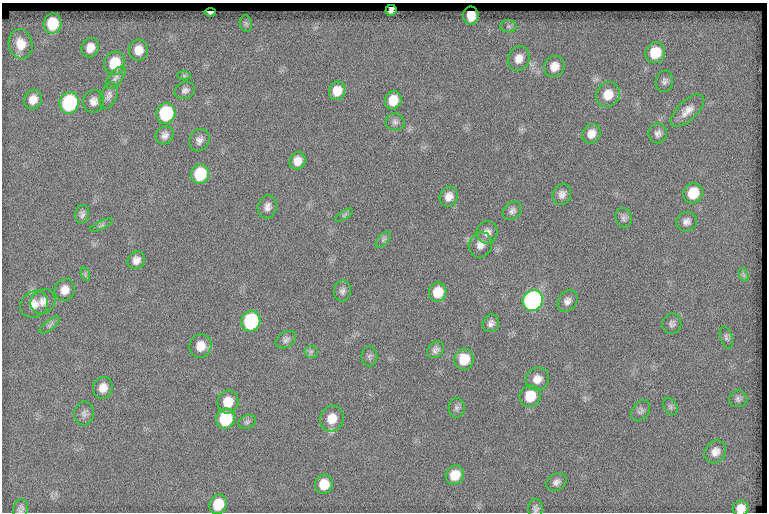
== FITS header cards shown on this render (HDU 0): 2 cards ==
NAXIS1  =                  765
NAXIS2  =                  510

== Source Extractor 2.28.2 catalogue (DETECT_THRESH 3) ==
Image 765 x 510 px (HDU 0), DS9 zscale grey, 1 PNG px = 1 image px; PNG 769 x 514 px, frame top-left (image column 1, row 510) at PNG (2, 3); each listed source drawn as its Kron ellipse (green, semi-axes under 4 px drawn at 4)
Background 136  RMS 6.9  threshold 20.7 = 3 sigma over >= 5 px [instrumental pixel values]
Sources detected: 87; all 87 listed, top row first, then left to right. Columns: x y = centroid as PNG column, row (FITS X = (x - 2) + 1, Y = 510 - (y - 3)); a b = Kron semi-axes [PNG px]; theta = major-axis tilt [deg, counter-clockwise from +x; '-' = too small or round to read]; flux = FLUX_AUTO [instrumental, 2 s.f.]
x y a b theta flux
391 10 5 5 - 1500
210 12 5 3 - 880
471 16 9 7 -89 4200
53 24 10 9 - 14000
246 24 8 6 -75 920
509 26 8 6 -2 1100
21 44 15 12 -78 7800
90 48 10 8 64 4600
139 50 10 9 - 5300
655 53 10 9 - 14000
519 58 13 10 67 4600
115 63 12 10 72 13000
554 66 11 10 - 4500
184 76 7 4 -1 830
116 78 13 6 51 1800
664 81 11 8 77 2000
185 90 10 8 20 2000
337 91 9 8 - 6200
109 95 14 8 69 2400
608 95 13 11 60 7800
33 99 10 9 - 4200
393 100 9 8 - 8000
93 101 11 10 - 3000
69 103 11 9 71 56000
687 111 21 9 43 5200
166 113 10 9 - 39000
395 122 9 8 - 1800
658 133 10 9 - 2200
591 134 10 8 59 4200
165 135 10 8 47 2400
199 140 11 9 62 2700
297 161 9 8 - 4400
200 174 10 9 - 20000
693 193 10 9 - 12000
562 194 11 9 69 2700
449 197 10 8 61 3900
267 207 11 9 76 2700
512 211 10 8 39 1900
82 214 9 7 77 1700
344 215 10 4 34 900
624 218 10 8 -79 1700
687 222 10 9 - 2500
101 225 12 3 25 990
487 232 11 10 - 2900
383 239 10 5 49 1200
480 245 13 11 65 3800
136 260 9 8 - 3200
85 274 7 4 -72 830
744 275 7 4 -72 1000
65 290 11 10 - 4300
342 291 10 8 81 2000
438 292 9 8 - 8800
43 301 13 11 42 3900
533 301 11 10 - 180000
567 301 11 9 53 2800
34 304 14 12 45 4800
251 321 10 9 - 53000
491 323 9 8 - 2100
672 324 10 9 - 1800
50 325 12 5 36 1400
726 337 11 6 -72 1300
286 340 11 7 32 1700
200 346 12 11 - 6100
436 350 9 7 43 1900
311 352 6 6 - 1100
369 356 10 8 89 1500
464 359 10 9 - 10000
537 379 12 11 - 4300
103 388 11 10 - 4300
530 396 11 10 - 11000
738 399 9 8 - 1700
228 402 11 10 - 8500
670 406 9 6 -61 1200
457 408 9 8 - 1600
641 411 11 8 54 1700
84 413 12 10 84 2200
225 419 10 9 - 25000
332 419 13 12 - 7700
247 422 9 6 21 1400
715 452 12 10 54 3900
455 475 10 8 52 7800
556 482 11 8 33 2200
324 484 9 9 - 7700
218 504 10 8 65 10000
536 508 9 7 88 1500
740 508 8 7 - 4300
21 509 10 7 74 1500
At the frame edge (FLAGS 8, measured only in part): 2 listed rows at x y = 740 508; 21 509